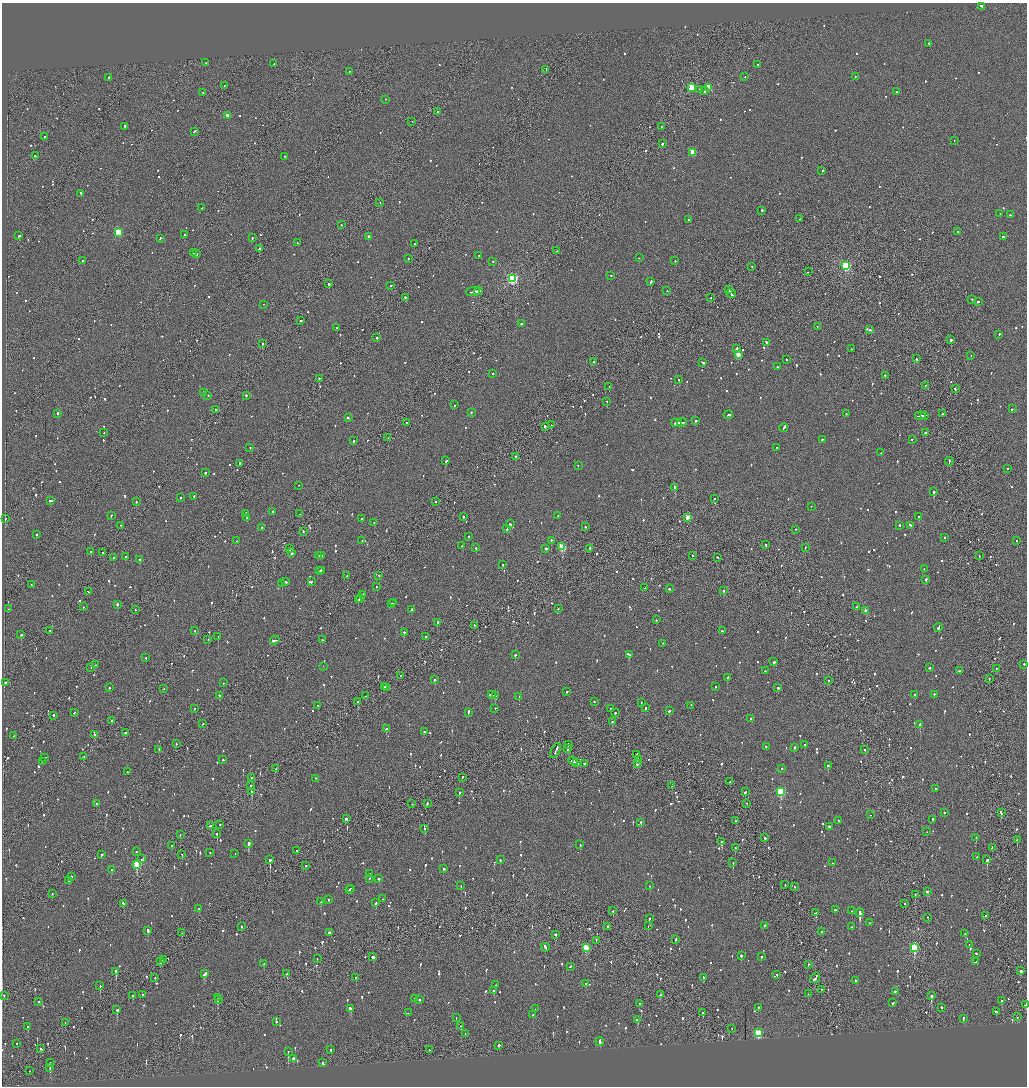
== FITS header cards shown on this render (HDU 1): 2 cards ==
NAXIS1  =                 2050
NAXIS2  =                 2168

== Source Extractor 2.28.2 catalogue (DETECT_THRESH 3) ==
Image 2050 x 2168 px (HDU 1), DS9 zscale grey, zoomed out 1/2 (1 PNG px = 2 x 2 image px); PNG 1029 x 1088 px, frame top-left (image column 2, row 2167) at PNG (2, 3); each listed source drawn as its Kron ellipse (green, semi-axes under 4 px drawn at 4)
Background -0.0538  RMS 0.061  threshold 0.183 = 3 sigma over >= 5 px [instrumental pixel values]
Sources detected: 1398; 58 cannot appear on this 1/2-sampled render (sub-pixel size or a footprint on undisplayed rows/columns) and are neither listed nor drawn; of the other 1340, the 500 brightest by FLUX_AUTO listed and drawn (840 fainter detections omitted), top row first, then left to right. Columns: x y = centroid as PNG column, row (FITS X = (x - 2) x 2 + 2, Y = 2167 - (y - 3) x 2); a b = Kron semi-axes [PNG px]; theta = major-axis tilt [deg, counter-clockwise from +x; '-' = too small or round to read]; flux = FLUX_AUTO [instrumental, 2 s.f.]
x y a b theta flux
982 6 4 2 - 350
929 43 2 1 - 170
206 63 2 2 - 130
274 64 2 2 - 110
758 64 2 1 - 150
546 69 2 2 - 55
349 72 2 2 - 70
855 76 2 2 - 64
109 77 4 2 - 110
745 77 2 2 - 53
224 85 2 1 - 97
692 87 3 3 - 390
709 87 3 3 - 310
699 89 2 2 - 140
705 91 2 2 - 97
896 91 2 2 - 110
203 92 2 2 - 57
385 99 2 2 - 81
437 112 2 1 - 140
227 115 2 2 - 100
412 122 2 1 - 95
125 126 3 2 - 150
661 126 2 1 - 120
194 131 3 2 - 100
45 136 2 2 - 56
954 140 2 1 - 76
662 144 2 2 - 300
693 152 3 3 - 350
35 156 3 2 - 120
285 156 2 2 - 110
822 171 3 2 - 100
81 193 2 2 - 210
380 202 2 1 - 57
202 208 2 2 - 120
762 210 2 2 - 120
1000 213 2 2 - 59
1010 215 2 1 - 140
688 219 2 2 - 90
800 219 2 2 - 78
341 225 2 2 - 80
118 232 3 3 - 570
958 232 2 2 - 54
185 234 2 2 - 110
19 236 2 1 - 120
369 236 2 2 - 160
1003 237 2 2 - 140
160 238 3 2 - 100
252 238 2 2 - 54
297 243 2 2 - 79
414 243 2 2 - 63
259 249 2 2 - 580
557 251 2 1 - 57
194 253 2 2 - 73
196 254 3 2 - 100
478 255 2 2 - 84
409 258 2 1 - 51
639 258 2 2 - 68
82 261 2 2 - 60
675 261 2 2 - 51
493 262 2 1 - 330
752 266 2 1 - 76
846 266 3 3 - 1200
808 272 2 2 - 54
610 275 2 2 - 61
512 278 4 3 - 1700
650 282 3 2 - 290
329 284 2 2 - 710
391 286 2 2 - 280
729 290 4 2 - 220
473 291 7 2 6 420
479 291 4 2 - 220
667 291 2 1 - 58
731 293 5 1 - 190
406 297 3 1 - 310
711 297 2 1 - 52
972 299 2 1 - 140
978 301 2 2 - 130
264 304 2 1 - 73
300 321 3 2 - 110
521 324 2 2 - 110
817 327 2 2 - 65
337 328 2 2 - 54
870 330 2 2 - 89
999 335 2 2 - 100
377 338 2 2 - 170
951 340 2 2 - 570
766 342 4 2 - 170
262 343 2 2 - 84
736 349 2 2 - 290
851 349 2 2 - 65
738 354 3 2 - 200
971 356 2 1 - 58
916 359 2 2 - 88
787 360 2 2 - 97
593 362 2 1 - 110
703 362 4 2 - 140
777 367 2 2 - 67
493 373 2 1 - 100
885 375 2 2 - 79
319 378 2 2 - 93
678 380 2 1 - 160
925 385 2 1 - 55
609 386 2 1 - 63
955 389 2 2 - 79
203 392 2 2 - 65
208 395 2 2 - 61
246 395 2 2 - 240
607 401 2 1 - 70
454 405 2 2 - 69
1012 409 2 2 - 200
216 410 2 1 - 190
471 412 2 2 - 180
58 413 2 2 - 180
846 414 2 2 - 60
943 414 2 2 - 180
728 415 5 2 - 160
924 415 4 2 - 150
920 416 5 2 - 230
348 418 3 2 - 99
695 421 2 2 - 290
682 422 5 2 - 230
407 423 2 2 - 88
676 423 5 2 - 250
551 425 2 2 - 59
545 426 4 2 - 230
784 427 5 2 - 140
104 433 2 1 - 59
925 433 2 2 - 330
388 438 3 1 - 170
822 439 2 2 - 64
912 439 2 2 - 71
354 441 2 2 - 85
777 447 2 2 - 58
250 448 2 2 - 68
881 453 2 2 - 51
516 456 2 2 - 140
445 461 2 2 - 560
949 461 4 2 - 160
240 463 2 2 - 400
578 465 2 2 - 52
1008 469 2 2 - 53
205 473 2 2 - 120
299 485 2 2 - 60
675 487 2 2 - 790
934 492 2 2 - 690
194 496 2 2 - 120
181 498 2 2 - 51
715 499 2 2 - 55
50 500 4 2 - 98
136 502 2 2 - 58
436 502 2 1 - 210
811 506 2 1 - 53
272 512 3 2 - 150
246 513 2 2 - 70
300 514 2 1 - 180
111 515 2 2 - 160
558 516 2 2 - 61
464 517 3 2 - 86
687 517 3 2 - 210
919 517 2 2 - 950
6 518 2 1 - 98
246 518 2 2 - 98
362 519 2 2 - 73
374 523 2 2 - 98
510 524 3 2 - 95
121 525 2 1 - 100
899 525 2 2 - 140
911 525 3 2 - 150
262 527 2 2 - 94
585 527 2 2 - 51
507 529 2 2 - 52
795 529 2 2 - 56
303 531 2 2 - 90
36 534 2 2 - 120
469 536 2 2 - 79
945 537 2 2 - 170
362 540 2 2 - 67
551 540 2 2 - 180
1017 540 2 2 - 55
237 541 2 2 - 61
766 545 3 2 - 83
462 546 2 2 - 53
562 547 3 3 - 580
805 547 2 1 - 80
476 548 2 2 - 99
546 548 2 2 - 200
590 548 2 2 - 100
290 549 2 2 - 300
91 551 2 2 - 79
102 552 2 2 - 66
291 553 3 2 - 140
321 555 2 2 - 100
126 556 2 2 - 120
319 556 2 2 - 97
693 556 2 2 - 99
979 556 2 1 - 56
113 557 2 2 - 79
718 557 2 2 - 130
139 559 2 2 - 300
503 565 2 2 - 100
924 569 2 2 - 53
321 570 2 2 - 66
320 571 2 2 - 67
379 575 2 1 - 110
347 576 2 2 - 59
926 579 2 2 - 330
311 581 3 2 - 72
286 582 2 2 - 110
282 584 2 2 - 94
31 585 2 2 - 65
377 587 2 1 - 58
644 588 2 1 - 89
669 589 2 2 - 100
724 590 2 2 - 120
88 592 3 2 - 140
362 595 3 2 - 150
360 598 2 1 - 100
358 599 2 2 - 450
392 603 2 2 - 73
394 603 2 2 - 53
117 604 2 2 - 180
83 607 2 2 - 61
857 607 2 2 - 64
9 609 2 2 - 76
412 609 3 2 - 170
558 609 2 2 - 110
135 610 2 2 - 56
866 611 2 2 - 130
657 620 2 2 - 81
437 622 2 2 - 85
474 625 2 2 - 53
938 627 4 2 - 350
49 631 3 2 - 78
195 631 2 2 - 83
722 631 3 2 - 190
404 632 2 2 - 68
21 635 2 2 - 88
426 636 2 2 - 88
218 637 2 2 - 61
208 640 2 2 - 74
275 640 5 2 - 190
323 640 3 2 - 56
663 643 2 2 - 53
515 655 2 2 - 140
629 655 3 2 - 360
146 657 2 2 - 78
774 662 2 2 - 180
1024 664 2 2 - 92
95 665 2 2 - 97
323 666 2 2 - 51
91 667 2 1 - 56
929 668 2 2 - 69
996 669 2 1 - 74
765 671 2 2 - 55
959 671 4 2 - 230
400 675 2 1 - 57
728 677 3 2 - 140
989 678 2 1 - 53
434 679 2 2 - 66
828 680 2 1 - 88
5 682 2 2 - 75
223 683 2 2 - 96
715 686 2 2 - 51
385 687 2 1 - 62
387 687 2 2 - 130
109 688 2 2 - 97
778 688 2 2 - 130
164 689 2 2 - 55
567 691 2 1 - 57
934 694 2 2 - 190
219 695 2 2 - 72
491 695 4 2 - 140
915 695 2 2 - 160
366 696 2 2 - 63
495 696 2 2 - 270
519 697 2 2 - 55
358 701 2 2 - 230
594 702 2 2 - 130
641 703 2 2 - 94
318 705 2 1 - 100
691 705 2 2 - 63
195 708 2 2 - 110
495 708 2 2 - 65
611 708 2 2 - 190
645 708 2 2 - 89
669 711 2 2 - 71
74 712 2 2 - 77
468 712 3 2 - 210
615 713 2 2 - 150
53 715 2 2 - 62
751 718 2 1 - 53
111 721 3 2 - 93
612 722 2 2 - 670
202 724 2 1 - 67
920 724 2 2 - 370
386 729 2 2 - 140
424 732 2 2 - 360
125 733 2 2 - 860
95 734 4 2 - 170
14 736 2 1 - 54
176 744 2 2 - 55
568 744 2 1 - 120
805 745 2 2 - 59
766 746 2 2 - 63
794 748 2 2 - 400
159 749 2 2 - 56
568 749 3 1 - 78
556 750 8 1 66 280
865 750 2 2 - 55
637 754 3 2 - 73
84 756 2 1 - 91
45 757 2 1 - 57
638 759 2 2 - 64
223 760 2 2 - 52
573 761 5 2 - 300
42 762 2 1 - 89
577 762 3 1 - 170
585 763 4 2 - 360
637 764 3 2 - 82
828 765 2 2 - 110
782 768 2 2 - 60
276 769 2 2 - 150
127 772 2 2 - 74
462 777 2 2 - 66
251 778 2 2 - 110
316 778 2 2 - 76
730 782 2 2 - 53
251 785 2 2 - 56
672 786 2 2 - 51
936 789 2 2 - 84
252 791 2 2 - 360
781 791 3 3 - 910
459 792 2 2 - 130
745 792 2 2 - 120
96 803 2 2 - 54
427 803 2 2 - 83
747 803 2 1 - 75
412 804 2 2 - 56
944 812 2 2 - 190
1001 813 3 2 - 130
870 815 2 2 - 84
346 818 2 2 - 170
933 819 2 2 - 71
736 820 2 1 - 57
838 821 2 2 - 72
641 822 3 2 - 71
210 825 3 2 - 110
220 825 2 2 - 150
829 827 3 2 - 160
425 828 2 2 - 100
927 832 2 1 - 77
217 833 2 2 - 280
180 835 2 1 - 59
976 837 2 2 - 57
765 838 3 2 - 190
1017 839 2 2 - 130
722 842 2 2 - 470
248 844 3 2 - 660
580 845 2 2 - 74
172 846 2 2 - 120
992 847 3 2 - 87
735 848 2 2 - 71
136 851 2 2 - 63
297 851 2 2 - 120
210 853 2 2 - 64
235 853 2 1 - 53
182 854 2 1 - 59
101 855 2 2 - 350
977 857 2 2 - 51
141 859 2 2 - 55
270 860 3 2 - 1800
500 860 2 2 - 70
987 860 2 1 - 2600
733 863 2 1 - 260
832 863 2 2 - 120
137 864 3 3 - 630
306 866 2 1 - 370
444 869 2 2 - 60
111 870 2 2 - 82
370 874 2 2 - 140
72 877 2 2 - 110
369 878 2 2 - 53
379 879 2 2 - 110
68 881 3 2 - 56
785 884 2 1 - 54
461 886 2 2 - 78
650 886 2 2 - 65
794 886 2 2 - 54
350 888 2 2 - 70
349 890 2 2 - 80
927 891 2 2 - 200
52 893 2 2 - 64
915 895 2 1 - 67
329 899 2 2 - 53
382 899 2 1 - 170
321 902 2 2 - 230
123 903 4 2 - 210
376 903 2 2 - 74
904 903 2 2 - 83
198 908 3 2 - 150
835 909 2 2 - 81
613 911 2 2 - 51
852 911 2 2 - 53
815 913 3 2 - 98
860 913 4 2 - 3700
985 915 2 2 - 90
928 917 2 1 - 51
649 918 2 2 - 53
869 923 2 2 - 87
764 925 2 2 - 88
242 926 3 2 - 56
608 926 2 2 - 97
648 926 2 1 - 90
852 927 2 2 - 170
148 930 3 2 - 140
822 931 2 1 - 54
329 932 2 2 - 390
182 933 2 2 - 63
555 934 2 2 - 100
965 934 2 2 - 69
675 939 3 2 - 61
596 940 2 1 - 56
969 945 2 2 - 53
545 947 4 2 - 200
586 947 3 3 - 420
914 947 4 3 - 900
976 953 2 2 - 76
741 955 2 2 - 220
373 957 2 2 - 400
761 957 2 2 - 71
317 958 2 1 - 72
164 959 3 2 - 140
161 962 3 2 - 180
976 962 3 2 - 190
264 964 2 2 - 89
808 964 2 1 - 220
570 966 2 2 - 130
116 971 3 2 - 1600
1021 971 3 2 - 62
205 974 3 2 - 480
287 974 2 2 - 250
777 975 2 2 - 94
356 977 2 2 - 63
703 977 3 2 - 72
155 978 2 1 - 72
815 978 6 2 55 180
856 980 2 2 - 130
586 984 2 2 - 67
495 985 2 2 - 96
100 986 2 2 - 100
821 989 2 1 - 56
494 991 2 2 - 160
895 991 2 2 - 540
808 994 2 1 - 66
143 995 2 2 - 76
660 995 2 2 - 120
4 996 2 1 - 160
132 996 2 2 - 83
931 996 2 2 - 630
217 998 2 1 - 180
218 999 2 2 - 130
414 999 2 2 - 74
419 1000 2 2 - 120
1001 1001 2 2 - 91
38 1002 2 2 - 85
639 1003 2 2 - 140
893 1003 3 2 - 100
1025 1005 3 2 - 220
758 1007 2 2 - 73
941 1007 2 2 - 60
350 1008 3 2 - 140
535 1009 2 2 - 58
117 1010 2 2 - 500
703 1012 2 2 - 190
996 1012 2 2 - 210
408 1013 2 2 - 76
533 1015 2 2 - 91
456 1017 2 1 - 110
1017 1017 2 1 - 82
963 1018 3 2 - 85
637 1019 2 2 - 150
276 1021 2 2 - 95
65 1023 2 1 - 69
461 1026 2 2 - 70
28 1027 2 2 - 220
732 1028 2 2 - 73
758 1033 3 3 - 830
465 1034 2 1 - 58
600 1041 4 2 - 170
17 1043 2 2 - 55
499 1045 2 2 - 610
41 1049 3 2 - 110
331 1050 2 2 - 150
429 1050 2 2 - 55
288 1051 2 2 - 180
293 1058 2 2 - 370
322 1062 2 1 - 270
50 1063 3 2 - 170
50 1068 2 2 - 100
29 1071 2 1 - 54
At the frame edge (FLAGS 8, measured only in part): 1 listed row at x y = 1025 1005
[840 fainter detections neither listed nor drawn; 58 sub-pixel or undisplayed-footprint detections neither listed nor drawn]